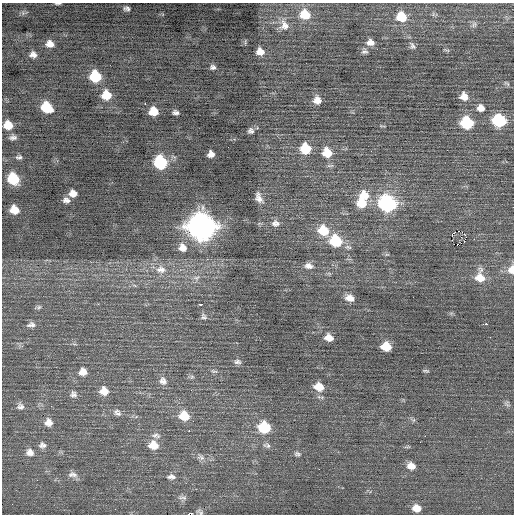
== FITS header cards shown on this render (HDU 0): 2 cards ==
NAXIS1  =                  512 / Axis length
NAXIS2  =                  512 / Axis length

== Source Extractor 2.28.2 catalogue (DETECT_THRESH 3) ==
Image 512 x 512 px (HDU 0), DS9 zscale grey, 1 PNG px = 1 image px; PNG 516 x 516 px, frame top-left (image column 1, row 512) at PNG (2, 3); no overlay
Background 0.0788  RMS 0.8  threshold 2.41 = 3 sigma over >= 5 px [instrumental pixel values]
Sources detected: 98; all 98 listed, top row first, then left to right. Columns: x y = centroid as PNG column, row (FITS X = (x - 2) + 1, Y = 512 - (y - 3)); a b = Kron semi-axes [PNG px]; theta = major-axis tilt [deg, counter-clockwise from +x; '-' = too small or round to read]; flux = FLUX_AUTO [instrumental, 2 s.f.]
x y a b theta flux
58 3 6 2 1 76
127 8 6 4 -7 140
305 15 11 10 - 1100
401 17 10 9 - 1400
474 24 9 6 72 160
284 25 14 13 - 480
370 42 10 8 -5 340
50 44 8 7 - 380
412 46 12 7 -62 190
447 50 9 2 -11 62
365 51 9 6 15 150
260 52 8 7 - 460
33 54 8 6 -13 250
213 67 7 6 - 150
95 76 9 8 - 2300
507 83 10 4 -36 100
106 95 10 9 - 950
464 96 9 9 - 440
317 100 9 8 - 390
145 104 2 2 - 390
47 107 9 8 - 1700
481 108 9 9 - 350
153 111 8 7 - 940
176 112 6 4 -8 150
499 121 9 8 - 4100
467 123 9 8 - 3100
8 125 8 8 - 770
251 131 7 7 - 160
13 137 8 5 2 180
305 148 10 9 - 1500
327 153 10 9 - 1000
211 154 6 6 - 290
19 157 8 4 3 120
160 162 9 8 - 4400
13 179 9 8 - 2400
73 193 7 6 - 420
364 195 13 12 - 940
259 198 14 8 -68 360
66 200 9 6 -1 230
361 203 11 10 - 1100
387 203 10 9 - 9800
14 210 8 7 - 780
275 223 11 9 -4 280
201 226 12 11 - 53000
323 230 12 10 -30 1300
458 231 2 2 - 270
452 235 3 2 - 34
465 235 2 2 - 930
465 239 4 3 - 43
474 239 2 2 - 260
452 240 3 2 - 54
336 241 11 9 -27 2600
182 248 11 9 -48 460
387 254 6 4 18 65
309 266 12 8 -9 310
161 269 16 11 -7 640
511 270 9 7 81 480
480 277 14 11 -88 900
196 278 10 7 33 230
350 298 10 7 -16 450
200 304 4 3 - 380
39 307 6 5 - 94
204 317 11 8 -50 180
485 324 5 3 - 450
31 325 11 6 6 200
329 338 9 7 -14 490
386 346 8 7 - 1100
237 362 10 6 0 170
214 371 10 4 -11 100
426 371 8 3 -11 78
83 372 9 8 - 440
192 377 6 5 - 94
163 381 11 9 -55 280
319 387 10 8 -18 790
104 391 9 8 - 610
73 394 9 8 - 190
507 404 9 6 -89 130
20 406 10 9 - 230
51 406 3 2 - 60
117 413 11 8 -41 210
184 416 11 9 -23 1100
48 422 10 9 - 400
264 427 10 9 - 2300
189 431 2 2 - 380
156 435 12 7 -7 220
42 445 9 8 - 220
153 445 11 9 -14 760
267 445 12 6 -20 200
30 452 10 10 - 330
297 454 9 6 -7 140
201 457 12 7 -4 270
411 466 10 8 -19 460
73 475 15 8 -6 280
171 477 11 7 -2 240
183 498 13 5 -8 170
417 508 8 7 - 570
200 512 11 5 -30 140
190 514 5 2 - 1000
At the frame edge (FLAGS 8, measured only in part): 4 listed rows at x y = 58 3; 511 270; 200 512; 190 514